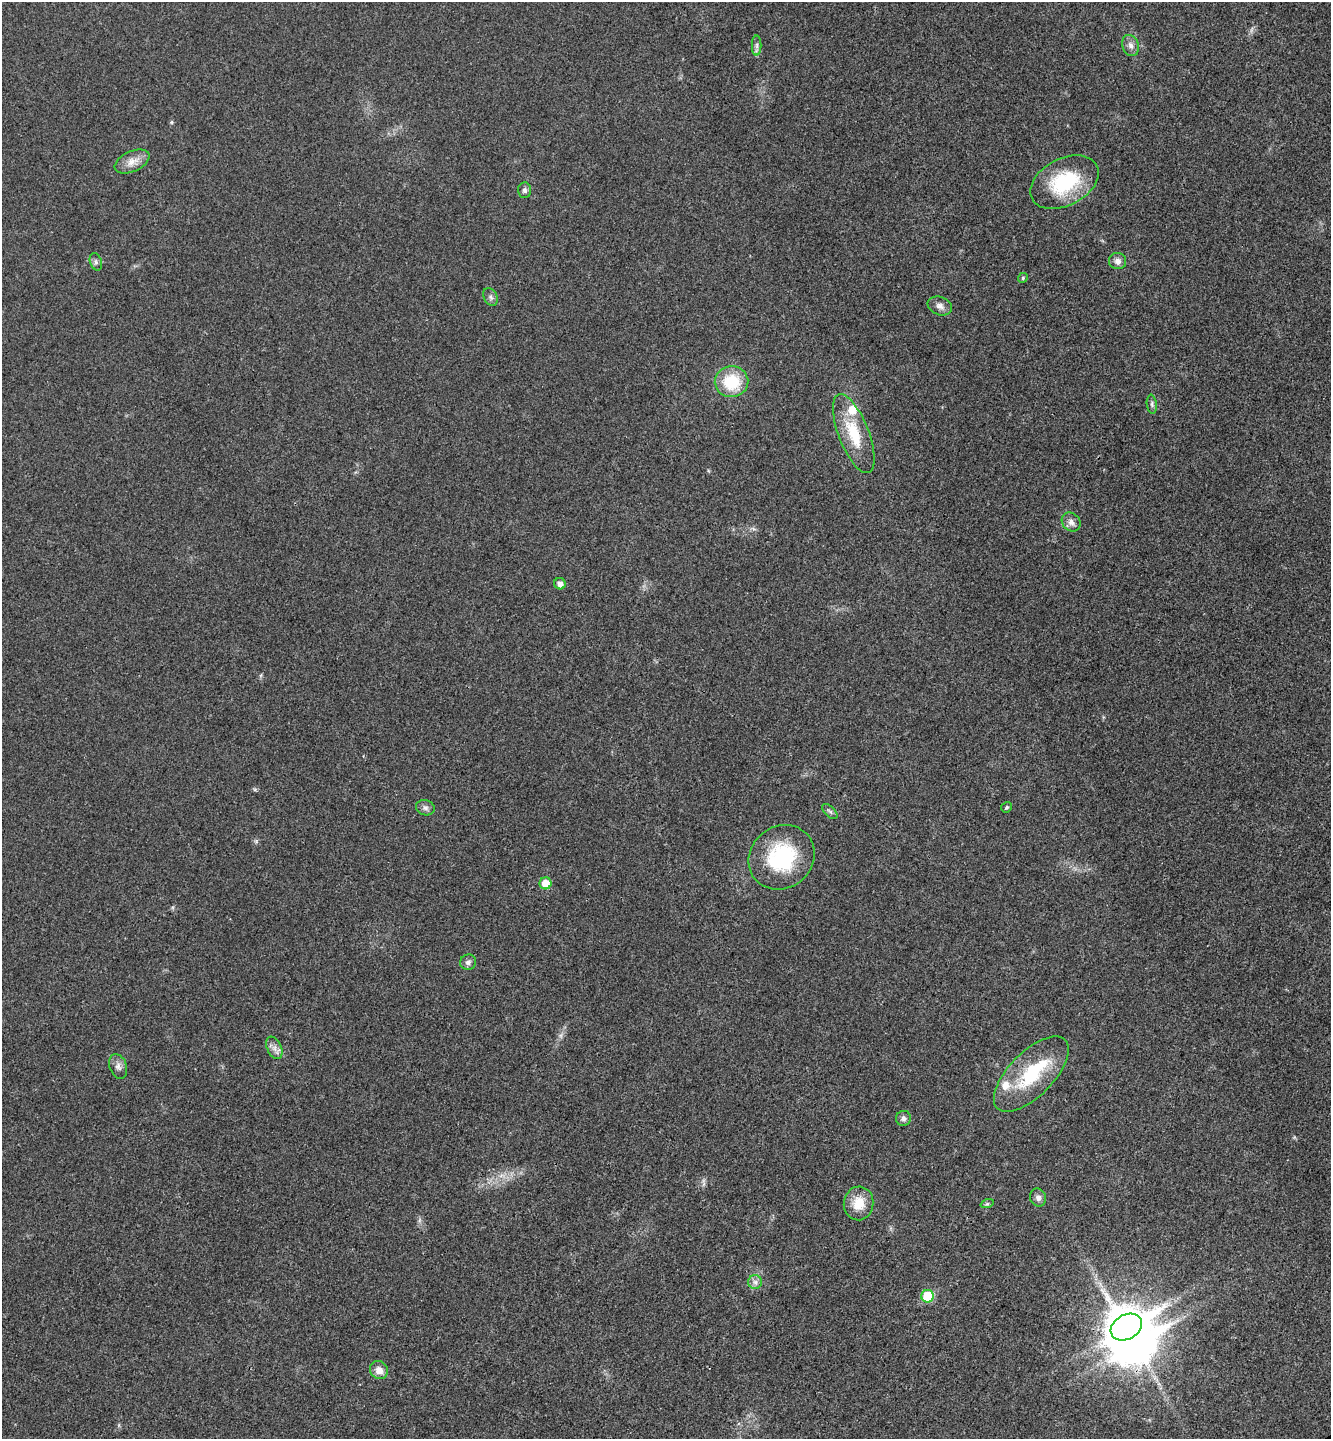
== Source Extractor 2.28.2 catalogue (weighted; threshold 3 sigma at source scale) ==
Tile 6 of 4 x 4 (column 2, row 2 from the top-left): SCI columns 1517-2845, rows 2928-4364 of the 5825 x 5852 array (HDU 1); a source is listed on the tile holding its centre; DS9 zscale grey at full resolution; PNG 1333 x 1441 px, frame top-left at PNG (2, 2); each listed source drawn as its Kron ellipse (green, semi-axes under 4 px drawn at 4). Shown black and unused: <1% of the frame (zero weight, under 3 of 4 exposures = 6% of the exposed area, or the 3 px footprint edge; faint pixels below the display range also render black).
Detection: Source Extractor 2.28.2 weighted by HDU 2 'WHT'; one run over the whole footprint, this tile lists its part. Background 0.0204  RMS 0.0063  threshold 0.0285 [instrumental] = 3 sigma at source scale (4.5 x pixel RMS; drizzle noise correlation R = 1.50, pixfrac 1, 0.05/0.05 arcsec/px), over >= 5 px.
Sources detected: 36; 1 inside a brighter object's white glare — neither listed nor drawn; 3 inside a brighter listed object's ellipse — not listed separately; the other 32 listed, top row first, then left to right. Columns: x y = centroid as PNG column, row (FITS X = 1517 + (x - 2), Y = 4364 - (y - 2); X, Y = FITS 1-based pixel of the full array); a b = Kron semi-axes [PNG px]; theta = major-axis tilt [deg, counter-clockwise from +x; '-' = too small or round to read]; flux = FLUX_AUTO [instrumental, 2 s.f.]
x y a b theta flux
757 45 10 4 90 2
1130 45 11 8 -70 3.4
132 161 18 10 24 6.6
1064 182 36 23 27 45
524 190 8 6 -88 1.9
1117 261 9 8 - 3
96 262 9 5 -72 1.7
1023 278 5 4 - 0.9
491 297 9 6 -64 2
940 306 12 9 -21 3.8
731 382 17 15 3 26
1152 404 9 5 -83 1.7
854 433 42 15 -69 24
1071 522 10 8 -48 3.4
560 584 6 5 - 3.5
1006 807 5 5 - 0.94
425 808 9 7 -17 2.4
830 812 9 5 -46 1.5
782 857 34 31 39 54
545 883 6 6 - 9.5
468 962 8 7 - 2.4
274 1048 12 7 -66 3.5
118 1066 13 8 -70 3.4
1031 1074 48 22 45 42
903 1118 7 7 - 2.3
1038 1198 9 8 - 2.8
859 1203 17 15 84 13
987 1204 7 4 18 0.91
755 1282 7 7 - 2.6
928 1296 6 6 - 28
1126 1327 16 12 30 1600
379 1370 9 8 - 5.5